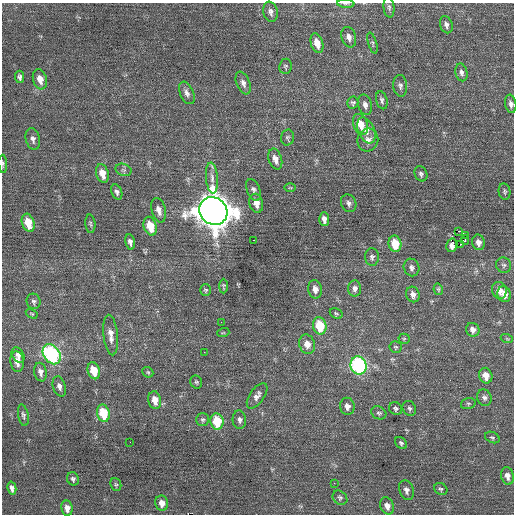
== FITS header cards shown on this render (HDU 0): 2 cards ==
NAXIS1  =                  512 / Axis length
NAXIS2  =                  512 / Axis length

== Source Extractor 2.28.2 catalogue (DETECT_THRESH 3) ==
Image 512 x 512 px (HDU 0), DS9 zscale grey, 1 PNG px = 1 image px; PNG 516 x 516 px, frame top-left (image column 1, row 512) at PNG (2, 3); each listed source drawn as its Kron ellipse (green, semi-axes under 4 px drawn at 4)
Background 0.126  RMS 0.69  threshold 2.06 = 3 sigma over >= 5 px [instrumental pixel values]
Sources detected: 111; all 111 listed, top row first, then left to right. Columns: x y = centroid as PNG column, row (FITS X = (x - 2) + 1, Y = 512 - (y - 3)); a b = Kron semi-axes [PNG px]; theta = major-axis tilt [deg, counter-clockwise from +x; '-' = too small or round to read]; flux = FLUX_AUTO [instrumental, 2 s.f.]
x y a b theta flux
346 4 8 3 -5 78
389 7 10 5 -85 120
271 12 10 7 -78 190
446 25 9 6 -72 160
349 37 10 7 -73 230
317 43 10 6 -73 500
372 43 11 4 -74 76
285 66 7 6 - 86
461 72 9 6 -77 140
20 77 6 4 -84 110
40 79 10 7 -72 440
243 83 12 6 -67 210
400 86 11 7 -84 160
187 93 12 6 -66 210
382 100 9 5 -76 130
353 103 6 5 - 86
511 104 9 5 -81 170
365 105 10 6 -75 200
360 124 11 7 -69 610
366 130 14 8 -66 320
287 137 8 6 78 96
33 139 11 7 -76 190
368 140 11 10 - 300
275 159 11 6 -73 330
3 164 9 4 -87 85
123 170 8 6 -20 120
102 173 9 6 -74 520
421 174 8 6 -66 120
212 178 15 6 -85 310
290 188 6 4 -1 54
254 190 11 6 -66 170
505 191 8 5 -79 97
117 192 8 5 -68 130
256 203 10 6 -78 340
349 203 9 7 -62 160
159 210 12 7 -76 310
213 211 14 13 - 95000
324 219 7 5 -88 220
28 223 9 6 -72 900
90 224 9 5 -85 95
150 226 9 6 -72 1000
459 231 4 2 - 2700
465 235 3 2 - 510
253 240 3 2 - 580
465 240 4 2 - 130
130 242 8 5 -79 170
478 242 8 6 -78 260
395 244 8 6 -79 1100
461 244 2 2 - 87
452 245 7 5 76 200
372 257 9 7 -88 140
504 265 8 7 - 120
411 267 9 7 -70 160
223 286 7 3 89 67
355 288 8 6 87 170
315 289 9 7 -79 300
438 289 6 4 -78 64
206 290 6 5 - 75
499 290 8 7 - 350
413 294 8 7 - 240
504 294 8 7 - 350
34 301 8 7 - 120
32 314 6 3 -30 48
336 314 7 4 -31 71
221 322 2 2 - 18
320 326 8 6 -76 1600
473 330 7 6 - 240
223 333 6 3 18 50
111 335 20 7 -84 400
404 339 5 5 - 55
507 339 6 3 -19 55
307 344 10 8 -72 450
396 347 6 5 - 74
204 352 2 2 - 31
52 354 11 8 -56 5900
18 355 8 6 -58 170
17 362 10 6 -83 350
359 365 9 8 - 7400
94 371 9 6 -74 860
40 372 9 6 -79 220
148 372 6 5 - 67
486 376 8 6 -70 460
196 382 7 5 -64 84
59 386 10 6 -72 210
257 396 14 7 54 240
484 398 8 7 - 150
155 400 9 6 -79 490
468 404 7 5 16 89
347 406 8 7 - 250
409 408 8 6 -59 110
396 409 7 6 - 100
103 413 9 6 -76 1700
379 413 8 6 -28 100
23 415 11 5 -79 120
203 419 6 6 - 100
239 420 9 6 -87 150
217 421 8 6 -83 1500
492 437 7 5 -24 83
130 442 2 2 - 57
401 443 7 5 -44 94
507 476 9 6 -79 260
73 479 7 5 -65 120
334 483 2 2 - 24
116 484 6 5 - 71
12 488 6 4 -77 160
441 489 7 5 -29 82
406 490 10 7 -71 190
340 498 8 6 -41 100
162 503 7 6 - 340
387 506 9 6 -65 250
67 508 7 5 -82 310
At the frame edge (FLAGS 8, measured only in part): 3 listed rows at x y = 346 4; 511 104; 3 164